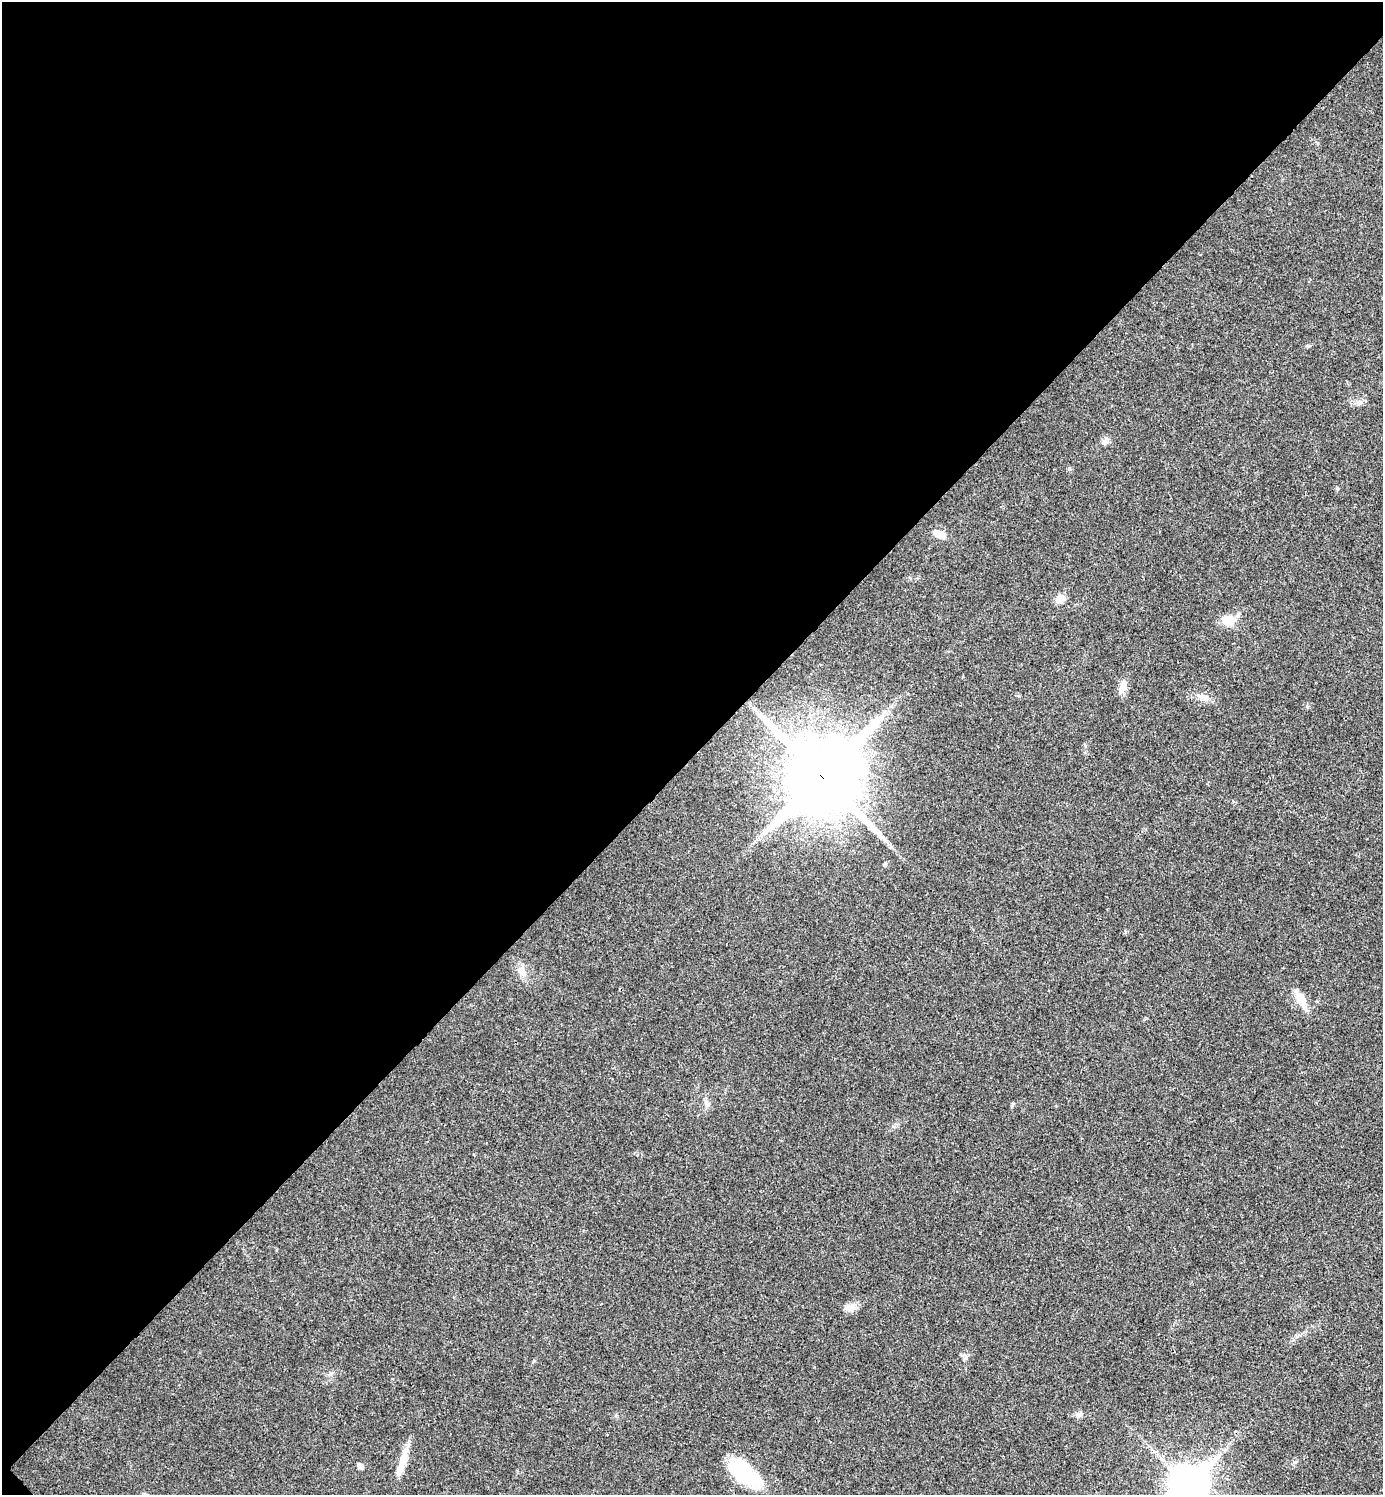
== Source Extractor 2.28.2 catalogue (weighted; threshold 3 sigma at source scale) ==
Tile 5 of 4 x 4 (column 1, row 2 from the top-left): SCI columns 159-1539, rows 2995-4487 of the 5984 x 5984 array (HDU 1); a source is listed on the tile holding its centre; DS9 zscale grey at full resolution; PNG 1385 x 1497 px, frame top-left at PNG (2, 2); no overlay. Shown black and unused: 51% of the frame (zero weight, under 3 of 4 exposures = <1% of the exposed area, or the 3 px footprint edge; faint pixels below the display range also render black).
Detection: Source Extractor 2.28.2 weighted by HDU 2 'WHT'; one run over the whole footprint, this tile lists its part. Background 0.0203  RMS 0.004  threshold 0.0182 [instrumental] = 3 sigma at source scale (4.5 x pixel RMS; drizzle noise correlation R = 1.50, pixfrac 1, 0.05/0.05 arcsec/px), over >= 5 px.
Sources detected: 19; all 19 listed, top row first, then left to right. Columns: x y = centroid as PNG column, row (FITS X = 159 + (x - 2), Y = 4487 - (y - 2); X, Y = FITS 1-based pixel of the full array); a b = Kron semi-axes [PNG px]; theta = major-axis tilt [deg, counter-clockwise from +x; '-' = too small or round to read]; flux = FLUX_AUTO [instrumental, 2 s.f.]
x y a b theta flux
1360 403 6 6 - 1.1
1104 441 10 6 38 1.5
1069 468 6 4 -19 0.51
940 534 11 8 -27 4.3
1060 599 10 9 - 3.4
1228 620 17 12 -9 5.4
1123 687 19 8 69 3.3
1203 697 14 8 -28 2.8
822 776 23 22 - 4100
885 864 6 5 - 0.56
521 971 15 8 -60 3.1
1300 999 20 9 -54 5
851 1307 15 10 -1 2.8
965 1358 10 3 50 0.73
1079 1415 9 7 -8 1.3
403 1459 35 8 75 6.2
360 1466 7 5 -55 1.3
744 1473 42 17 -38 25
1188 1484 14 12 47 860
Overlapping masked pixels (flux is a lower limit): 1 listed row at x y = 822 776
Isophote crosses this tile's border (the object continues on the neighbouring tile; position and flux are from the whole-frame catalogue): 1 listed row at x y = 1188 1484
Unlisted compact peaks at least as high as the median listed source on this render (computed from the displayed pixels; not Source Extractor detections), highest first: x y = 1337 488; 1308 346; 1295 1462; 1012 1106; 1307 706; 1019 696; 534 1361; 1297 1336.